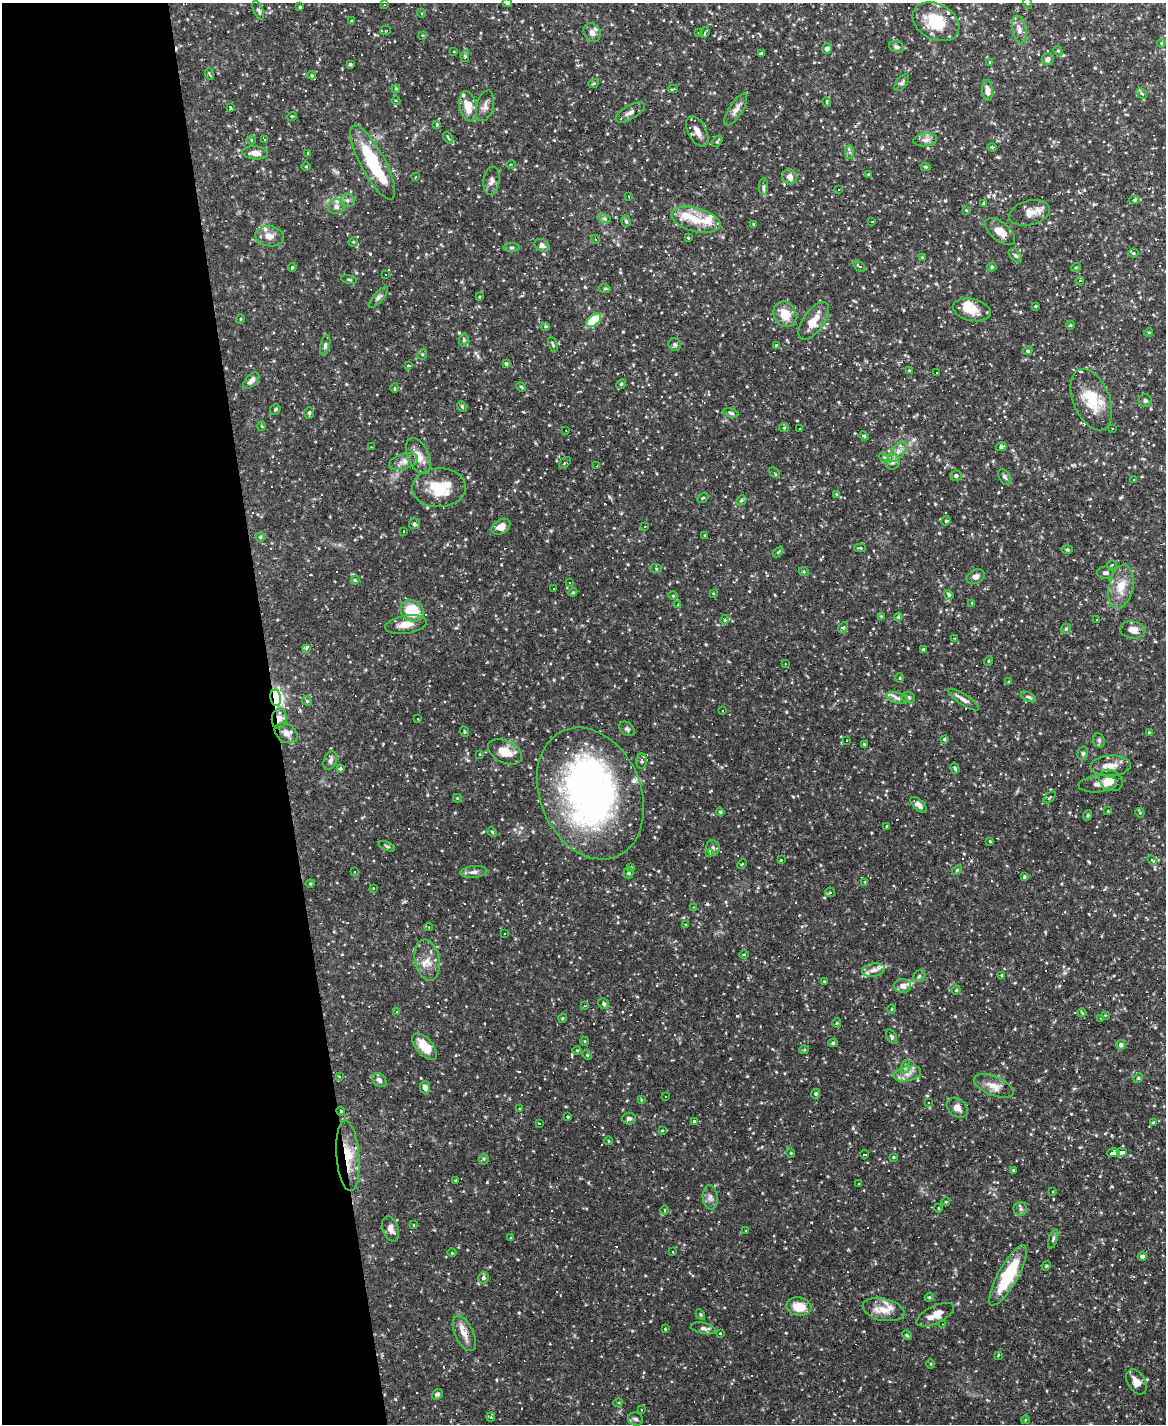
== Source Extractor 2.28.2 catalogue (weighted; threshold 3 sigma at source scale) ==
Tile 5 of 4 x 3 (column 1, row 2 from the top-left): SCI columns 1-1164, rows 1659-3080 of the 4655 x 4631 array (HDU 1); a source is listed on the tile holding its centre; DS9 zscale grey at full resolution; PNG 1168 x 1426 px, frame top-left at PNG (2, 3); each listed source drawn as its Kron ellipse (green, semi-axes under 4 px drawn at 4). Shown black and unused: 24% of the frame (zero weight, under 2 of 3 exposures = <1% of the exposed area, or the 3 px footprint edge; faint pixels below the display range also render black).
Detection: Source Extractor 2.28.2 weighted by HDU 2 'WHT'; one run over the whole footprint, this tile lists its part. Background 0.121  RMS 0.004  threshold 0.0178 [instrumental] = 3 sigma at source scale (4.5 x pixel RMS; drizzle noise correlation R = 1.50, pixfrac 1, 0.05/0.05 arcsec/px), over >= 5 px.
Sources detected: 481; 1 inside a brighter object's white glare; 124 cosmic-ray / hot-pixel residue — neither listed nor drawn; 18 inside a brighter listed object's ellipse — not listed separately; the other 338 listed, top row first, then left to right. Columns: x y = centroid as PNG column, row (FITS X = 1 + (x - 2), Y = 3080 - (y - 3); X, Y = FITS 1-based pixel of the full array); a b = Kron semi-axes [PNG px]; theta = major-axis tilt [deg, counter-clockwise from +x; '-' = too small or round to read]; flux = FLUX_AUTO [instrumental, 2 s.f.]
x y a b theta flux
507 3 5 4 - 0.73
1027 3 6 4 -72 0.48
384 5 3 2 - 0.24
300 7 4 3 - 0.39
258 10 10 4 -68 0.86
421 13 4 3 - 0.37
351 21 4 2 - 0.31
936 22 25 17 -28 14
385 30 5 4 - 0.76
1019 30 14 7 -79 2.2
592 32 10 8 -62 1.8
705 32 6 3 64 0.52
698 33 3 3 - 0.35
423 35 4 3 - 0.36
1161 43 4 4 - 0.44
896 47 7 5 -22 1.2
827 48 5 4 - 1.3
1058 51 5 4 - 0.45
454 52 3 2 - 0.25
761 53 4 3 - 0.4
465 56 6 4 79 0.63
1048 59 6 6 - 1.7
990 63 3 3 - 0.4
350 64 4 4 - 0.57
209 74 6 3 -72 0.47
312 75 4 4 - 0.39
902 83 10 5 53 1.1
593 84 5 3 - 0.33
396 89 4 3 - 0.39
673 89 5 2 - 0.33
987 90 10 5 -85 2.3
1142 93 6 4 -44 0.58
396 101 4 3 - 0.34
827 102 5 3 - 0.34
468 106 15 8 -79 6.5
485 106 15 8 75 2
231 108 3 3 - 14
736 110 18 7 58 2.5
630 112 16 6 30 2
292 116 5 3 - 0.31
437 125 3 3 - 1.9
697 131 16 9 -62 3.2
448 138 6 3 -57 0.53
264 139 3 3 - 9.4
251 140 5 3 - 0.32
925 140 12 6 7 2
717 141 6 3 52 0.55
992 147 4 4 - 0.47
849 152 7 4 -89 0.83
255 153 13 6 -5 2.2
308 153 3 3 - 0.27
373 162 41 12 -62 23
511 164 4 4 - 0.39
306 167 4 3 - 0.33
926 167 5 4 - 0.42
868 174 3 3 - 0.3
415 177 4 2 - 0.26
790 177 7 7 - 2.7
492 181 14 8 82 2
764 186 8 4 89 0.88
838 190 3 3 - 0.35
629 197 3 2 - 0.41
1134 200 5 4 - 0.48
347 201 7 6 - 1.1
984 203 4 4 - 0.56
336 207 8 7 - 1.8
966 210 4 3 - 0.32
1030 213 20 12 15 4.5
604 218 7 4 -19 0.84
696 220 25 12 -15 8
626 221 6 4 -72 0.75
871 221 3 3 - 8.6
753 224 4 2 - 0.28
1000 231 18 9 -38 4
269 236 14 10 -7 3.5
688 238 4 2 - 0.32
595 239 4 3 - 0.29
353 242 5 4 - 0.47
542 245 8 6 -31 1.5
511 248 8 4 0 0.71
1133 253 5 4 - 0.53
1016 256 8 5 -48 0.81
922 257 4 3 - 0.32
859 266 7 4 -41 0.94
292 267 4 3 - 0.39
992 267 5 4 - 0.47
1076 267 5 3 - 0.39
386 274 3 3 - 0.93
349 280 8 3 -11 0.44
1080 281 4 3 - 0.54
605 289 5 3 - 0.43
378 297 13 5 49 1.2
479 297 4 3 - 0.32
1036 306 3 3 - 0.33
972 310 19 11 -13 5.7
785 314 13 11 -59 6.5
240 319 5 3 - 0.33
594 320 8 5 41 11
814 321 22 10 55 6.1
1070 325 4 4 - 0.38
546 326 3 3 - 1
1149 332 4 3 - 0.35
464 340 6 4 83 0.77
325 345 10 5 77 1.1
553 345 8 4 -71 0.63
675 345 6 6 - 0.86
776 345 3 3 - 0.42
1028 351 5 4 - 0.55
422 354 5 4 - 0.63
506 364 4 3 - 0.45
409 366 3 3 - 6.9
909 370 3 3 - 0.26
937 373 3 3 - 2.1
251 380 10 5 44 2.2
621 384 5 4 - 0.48
521 387 5 4 - 0.47
394 388 5 3 - 0.36
1091 400 32 18 -68 13
1145 400 6 6 - 0.87
462 406 5 3 - 0.53
275 409 6 4 49 0.62
309 413 6 5 - 0.62
731 413 7 4 -16 0.69
262 426 5 3 - 0.36
784 428 5 4 - 0.43
1113 428 3 2 - 0.33
800 429 3 3 - 0.43
566 430 3 2 - 0.26
864 436 5 4 - 0.48
371 447 3 2 - 0.25
1001 447 5 4 - 0.77
898 452 12 6 52 2.2
418 456 19 10 -66 4.7
884 457 6 4 -41 0.6
404 462 15 7 17 2.4
893 462 8 6 54 1.2
565 463 7 2 44 0.39
596 466 3 3 - 0.33
774 473 6 3 -43 0.43
956 476 6 5 - 0.97
1005 477 9 5 -58 0.92
1133 480 3 2 - 0.45
439 488 27 19 2 14
837 494 4 3 - 0.41
703 498 6 3 36 0.46
741 500 5 4 - 0.53
946 521 5 4 - 0.43
414 524 5 5 - 0.77
645 526 2 2 - 0.35
501 527 10 7 32 3.7
403 531 3 2 - 0.29
705 535 3 2 - 0.4
260 537 4 4 - 0.57
860 548 6 3 -1 0.43
1067 549 6 4 -1 0.47
778 552 6 3 45 0.46
1112 565 5 5 - 0.59
656 568 6 3 -19 0.44
804 572 5 3 - 0.41
1105 573 8 6 0 1.2
976 577 9 6 27 1.7
355 580 4 4 - 0.47
569 583 3 2 - 0.32
1121 586 22 12 78 7
554 588 3 3 - 11
573 592 4 3 - 0.38
713 593 3 2 - 0.28
949 595 5 4 - 0.73
673 596 5 3 - 0.37
972 603 3 3 - 0.28
678 605 3 2 - 1
412 611 12 10 -30 12
881 616 4 4 - 0.31
898 617 4 3 - 0.39
725 620 5 3 - 0.38
1097 620 4 3 - 4.8
406 624 21 9 9 4.1
843 627 6 4 48 0.64
1066 629 5 4 - 0.58
1133 630 13 8 -9 3.4
955 638 2 2 - 0.29
307 648 3 3 - 7.3
923 649 3 2 - 0.37
988 661 5 3 - 0.31
785 664 2 2 - 0.3
900 678 5 3 - 0.36
1009 682 3 3 - 0.41
909 697 6 5 - 0.76
1029 697 8 4 -27 0.73
276 698 8 5 -80 86
897 698 11 5 -19 1.5
963 700 18 5 -33 1.9
307 701 5 4 - 0.51
722 710 3 3 - 1.8
279 718 10 7 82 2.6
418 719 3 2 - 0.42
627 729 9 6 -38 0.91
465 732 5 3 - 0.35
1149 732 3 3 - 0.36
286 733 12 9 -34 2.6
944 739 4 3 - 0.54
1099 740 7 5 -71 0.91
846 741 3 3 - 0.85
864 744 3 3 - 0.31
505 752 18 11 -26 6.5
1083 753 7 5 76 0.81
480 754 3 2 - 0.25
330 760 10 6 68 1.3
642 761 8 5 88 0.78
1110 766 20 10 3 4.3
340 768 4 3 - 1
955 768 6 3 -73 0.61
1111 780 12 10 -34 2.6
1098 784 19 8 5 2.4
590 793 68 50 -67 160
1050 797 7 3 46 0.45
457 798 4 4 - 0.33
919 805 10 5 -44 1.6
1108 811 3 3 - 0.28
720 812 4 4 - 0.49
1140 813 5 3 - 0.37
1088 815 5 3 - 0.43
887 826 4 3 - 0.3
492 832 5 4 - 0.43
990 841 3 3 - 0.43
387 846 8 4 -22 0.58
713 848 8 6 -84 1.1
709 853 3 3 - 7.9
781 860 3 3 - 0.24
1152 860 5 3 - 0.47
742 864 5 3 - 0.33
631 867 3 3 - 0.27
957 870 6 3 46 0.45
355 872 3 3 - 0.42
474 872 13 6 5 1.6
629 873 5 5 - 0.81
1024 877 4 3 - 0.46
865 882 3 3 - 0.28
310 884 4 4 - 0.39
373 888 3 3 - 0.56
830 892 5 4 - 0.51
693 907 4 3 - 0.51
685 925 3 2 - 0.77
428 927 4 3 - 0.53
504 934 2 2 - 0.27
744 955 4 3 - 0.3
427 960 21 12 -79 5.3
873 970 11 6 11 2
1001 975 3 3 - 0.82
919 976 6 5 - 0.69
824 981 4 3 - 0.27
903 986 8 7 - 2.1
956 990 4 4 - 0.41
604 1004 6 5 - 0.63
584 1006 4 2 - 0.28
892 1009 4 3 - 0.32
397 1011 3 3 - 0.39
1082 1013 4 4 - 0.39
1105 1015 3 3 - 0.28
563 1018 4 3 - 0.35
1101 1018 3 3 - 0.36
837 1023 4 4 - 0.41
892 1037 7 5 -61 0.71
585 1041 4 3 - 0.34
833 1043 5 4 - 0.51
1121 1045 5 4 - 1.3
425 1047 16 8 -49 6.7
577 1050 5 3 - 0.36
804 1050 5 3 - 0.33
587 1055 5 4 - 0.48
905 1067 7 4 72 0.82
907 1074 14 7 13 2.8
339 1077 4 3 - 0.61
1138 1078 5 4 - 0.5
379 1080 8 6 -44 1.4
994 1086 21 9 -22 4.3
425 1087 6 5 - 1.7
815 1094 5 4 - 0.67
666 1097 3 3 - 1.3
641 1100 4 3 - 0.34
928 1102 3 2 - 0.28
957 1108 12 8 -41 2.8
519 1109 3 3 - 0.28
341 1111 4 4 - 0.36
568 1117 3 3 - 0.35
629 1118 7 6 - 0.96
694 1121 3 3 - 0.85
1153 1122 4 3 - 0.32
540 1124 3 2 - 0.36
662 1131 4 4 - 0.38
609 1141 4 3 - 0.29
1122 1152 5 3 - 8.9
791 1153 5 3 - 0.31
1113 1153 6 3 2 20
865 1154 4 3 - 31
348 1156 35 11 -85 9.6
893 1157 3 3 - 0.33
484 1159 5 5 - 0.6
1013 1170 3 3 - 0.31
456 1180 3 3 - 0.34
859 1184 4 2 - 0.26
1053 1192 3 3 - 0.36
710 1197 12 7 -83 1.8
946 1202 4 3 - 0.27
938 1208 4 3 - 0.31
1020 1209 7 6 - 0.93
665 1210 5 3 - 0.31
414 1225 4 3 - 0.4
391 1229 13 8 -70 2.6
746 1230 3 2 - 0.25
511 1237 4 2 - 0.32
1053 1239 10 4 70 0.83
672 1252 2 2 - 0.33
452 1253 4 3 - 0.32
1142 1256 4 4 - 1.2
1046 1266 5 4 - 0.36
1008 1275 34 10 61 21
483 1278 5 5 - 0.86
929 1297 5 4 - 0.42
799 1307 12 9 -10 7
884 1310 21 11 -12 5.3
700 1314 5 3 - 0.43
935 1315 20 8 26 4.2
943 1324 3 3 - 0.31
703 1328 12 5 -12 1.5
665 1329 3 3 - 0.33
464 1334 19 9 -65 3.5
720 1334 3 3 - 1.1
907 1335 5 4 - 0.43
998 1355 3 3 - 0.53
931 1364 5 3 - 0.36
1136 1382 13 8 -59 3.5
437 1394 6 5 - 0.92
618 1403 5 4 - 0.5
641 1410 3 2 - 0.36
491 1417 4 4 - 0.48
635 1419 7 6 - 1.1
1025 1420 4 3 - 0.34
Overlapping masked pixels (flux is a lower limit): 7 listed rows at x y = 373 162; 1000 231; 276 698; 279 718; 590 793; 1113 1153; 348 1156
Isophote crosses this tile's border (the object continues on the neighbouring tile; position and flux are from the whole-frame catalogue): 2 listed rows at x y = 507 3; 1027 3
Unlisted compact peaks at least as high as the median listed source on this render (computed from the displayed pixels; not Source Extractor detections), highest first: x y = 519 1313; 945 200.